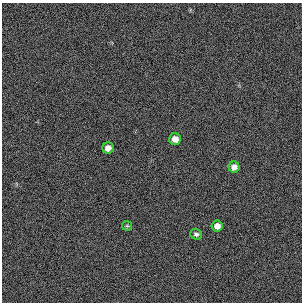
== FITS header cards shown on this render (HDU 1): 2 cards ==
NAXIS1  =                  300 / length of original image axis
NAXIS2  =                  300 / length of original image axis

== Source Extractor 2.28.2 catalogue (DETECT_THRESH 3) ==
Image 300 x 300 px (HDU 1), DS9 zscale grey, 1 PNG px = 1 image px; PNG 304 x 304 px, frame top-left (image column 1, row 300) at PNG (2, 3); each listed source drawn as its Kron ellipse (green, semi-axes under 4 px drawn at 4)
Background 384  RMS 66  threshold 199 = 3 sigma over >= 5 px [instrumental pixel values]
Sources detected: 6; all 6 listed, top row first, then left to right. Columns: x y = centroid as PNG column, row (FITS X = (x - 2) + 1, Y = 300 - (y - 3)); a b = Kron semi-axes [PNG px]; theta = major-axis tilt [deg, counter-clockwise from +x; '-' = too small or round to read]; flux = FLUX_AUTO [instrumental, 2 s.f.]
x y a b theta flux
175 139 6 6 - 33000
108 148 6 5 - 28000
234 167 5 5 - 26000
127 226 5 4 - 5800
217 226 6 5 - 25000
196 234 6 5 - 12000